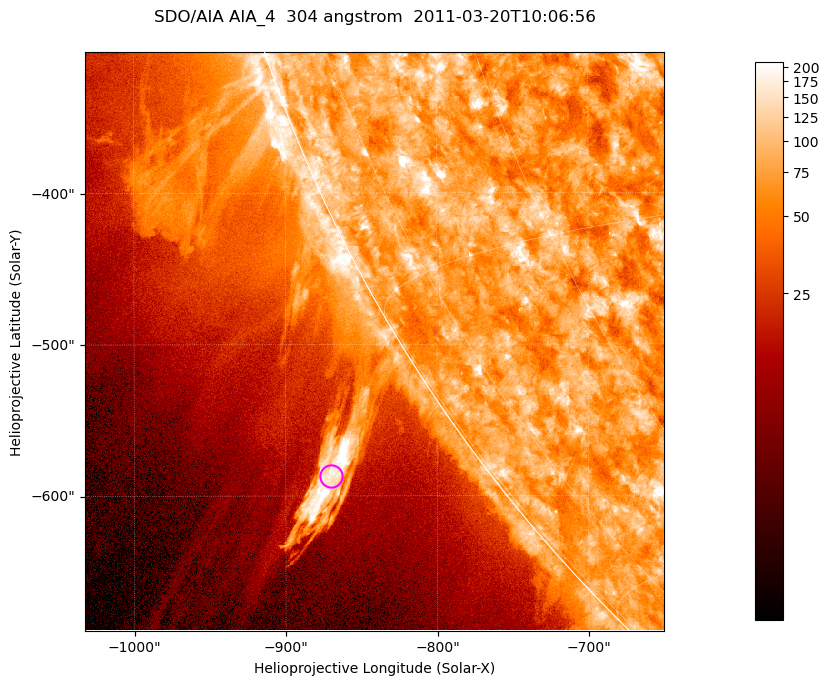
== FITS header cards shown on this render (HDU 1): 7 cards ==
TELESCOP= 'SDO/AIA '           / For AIA: SDO/AIA
INSTRUME= 'AIA_4   '           / For AIA: AIA_ATA1, AIA_ATA2, AIA_ATA3 or AIA_AT
WAVELNTH=                  304 / [angstrom] Wavelength
WAVEUNIT= 'angstrom'           / Wavelength unit: angstrom
DATE-OBS= '2011-03-20T10:06:56.124' / [ISO] Date when observation started; ISO 8
CTYPE1  = 'HPLN-TAN'           / CTYPE1; Typically HPLN
CTYPE2  = 'HPLT-TAN'           / CTYPE2; Typically HPLT

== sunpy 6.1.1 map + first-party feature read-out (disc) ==
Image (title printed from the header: SDO/AIA AIA_4  304 angstrom  2011-03-20T10:06:56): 637 x 637 px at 0.6 arcsec/px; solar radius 964 arcsec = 1606 px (partial field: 2.2% of the solar disc is inside the frame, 43% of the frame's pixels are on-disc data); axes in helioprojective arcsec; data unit not stated in the header (colour bar unlabelled)
Orientation: roll -0.132 deg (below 1 deg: not rotated)
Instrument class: DISC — disc imager (sunpy class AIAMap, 304 A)
Bright regions (active regions / flare kernels): reference = the on-disc median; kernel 5 px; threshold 5 sigma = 115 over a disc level ~73.8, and >= 1.15x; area >= 405 px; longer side >= 8 px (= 4.8 arcsec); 0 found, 0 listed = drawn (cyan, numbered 1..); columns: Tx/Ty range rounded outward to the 2 arcsec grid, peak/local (2 s.f.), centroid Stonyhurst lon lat
Off-limb structures (1.02-1.3 R_sun): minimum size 202 px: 7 found; the strongest spans PA ~120..125 deg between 1.03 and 1.15 R_sun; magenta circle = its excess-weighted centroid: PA ~125 deg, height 1.09 R_sun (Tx ~-870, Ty ~-586 arcsec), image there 7.1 x the reference